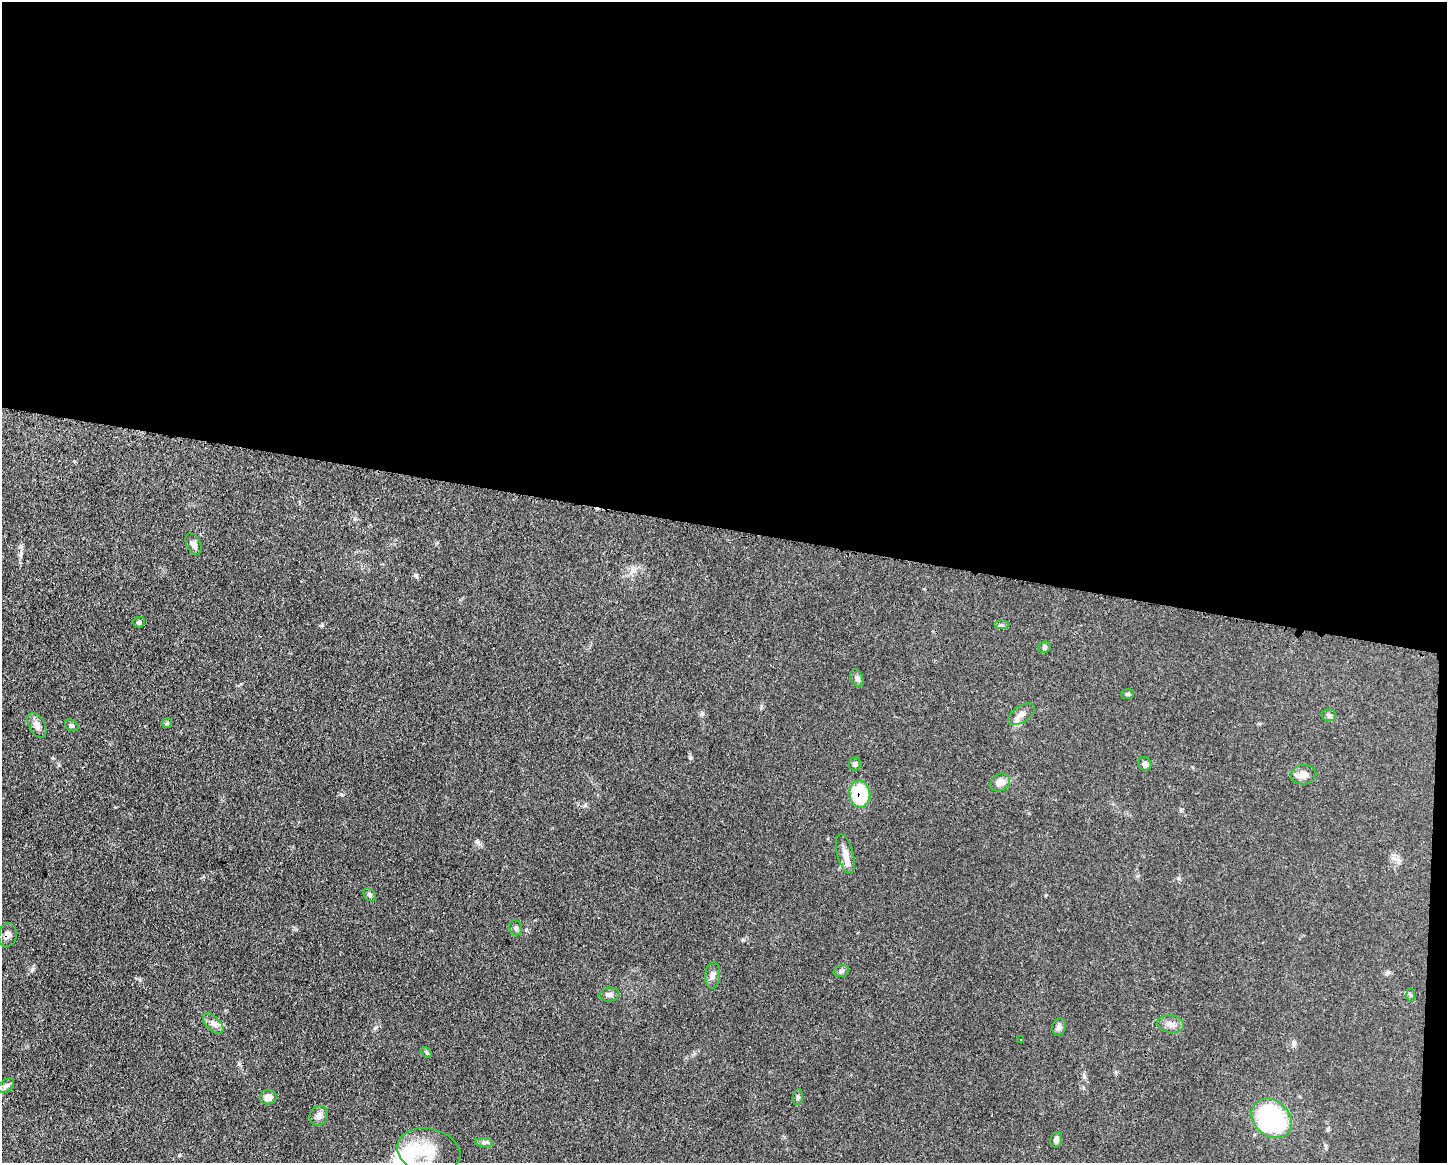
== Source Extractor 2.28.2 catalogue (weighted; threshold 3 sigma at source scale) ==
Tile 3 of 3 x 4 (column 3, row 1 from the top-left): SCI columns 3002-4446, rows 3489-4649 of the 4670 x 4656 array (HDU 1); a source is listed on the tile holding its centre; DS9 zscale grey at full resolution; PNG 1449 x 1165 px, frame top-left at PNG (2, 2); each listed source drawn as its Kron ellipse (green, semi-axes under 4 px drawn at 4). Shown black and unused: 46% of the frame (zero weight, under 3 of 4 exposures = <1% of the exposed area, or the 3 px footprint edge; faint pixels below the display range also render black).
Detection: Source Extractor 2.28.2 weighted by HDU 2 'WHT'; one run over the whole footprint, this tile lists its part. Background 0.0604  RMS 0.0042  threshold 0.0189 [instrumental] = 3 sigma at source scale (4.5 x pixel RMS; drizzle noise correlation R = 1.50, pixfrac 1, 0.05/0.05 arcsec/px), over >= 5 px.
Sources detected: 38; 1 inside a brighter listed object's ellipse — not listed separately; the other 37 listed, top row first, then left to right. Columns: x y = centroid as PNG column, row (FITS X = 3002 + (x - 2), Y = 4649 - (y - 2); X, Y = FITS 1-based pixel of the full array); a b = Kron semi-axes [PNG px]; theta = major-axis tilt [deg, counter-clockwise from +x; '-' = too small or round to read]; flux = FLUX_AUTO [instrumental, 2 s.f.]
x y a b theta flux
193 544 11 7 -64 2.2
139 622 6 5 - 0.82
1002 625 7 4 0 0.65
1044 647 6 5 - 0.81
857 678 9 6 -68 1.2
1127 694 6 5 - 0.65
1021 714 15 8 33 2.8
1329 715 7 6 - 1
167 723 5 5 - 0.62
37 725 13 8 -61 2.7
72 725 7 5 -32 0.92
855 764 6 6 - 1.2
1145 764 7 6 - 1.4
1304 775 13 9 2 3.3
1000 782 10 8 28 3.6
860 794 13 10 -82 25
845 854 20 8 -75 3.7
370 895 7 5 -47 0.83
516 928 7 6 - 1
8 935 12 9 79 2.2
841 971 8 5 16 0.93
712 975 13 7 85 1.9
610 994 10 7 7 1.7
1410 995 6 4 -89 0.6
213 1023 13 7 -47 2.3
1171 1024 13 8 -9 2.6
1059 1027 9 6 70 1.6
1021 1040 3 2 - 0.48
427 1052 6 4 -45 0.49
6 1086 9 6 37 1.3
268 1097 8 7 - 3.1
798 1097 8 5 80 0.9
319 1116 10 9 - 2.1
1272 1118 22 17 -42 67
1056 1140 8 6 76 1.3
484 1142 9 4 -8 1
429 1151 32 22 -12 13
Overlapping masked pixels (flux is a lower limit): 2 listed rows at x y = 860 794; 8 935
Unlisted compact peaks at least as high as the median listed source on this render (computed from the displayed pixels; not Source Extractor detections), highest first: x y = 478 842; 690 758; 416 575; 32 969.